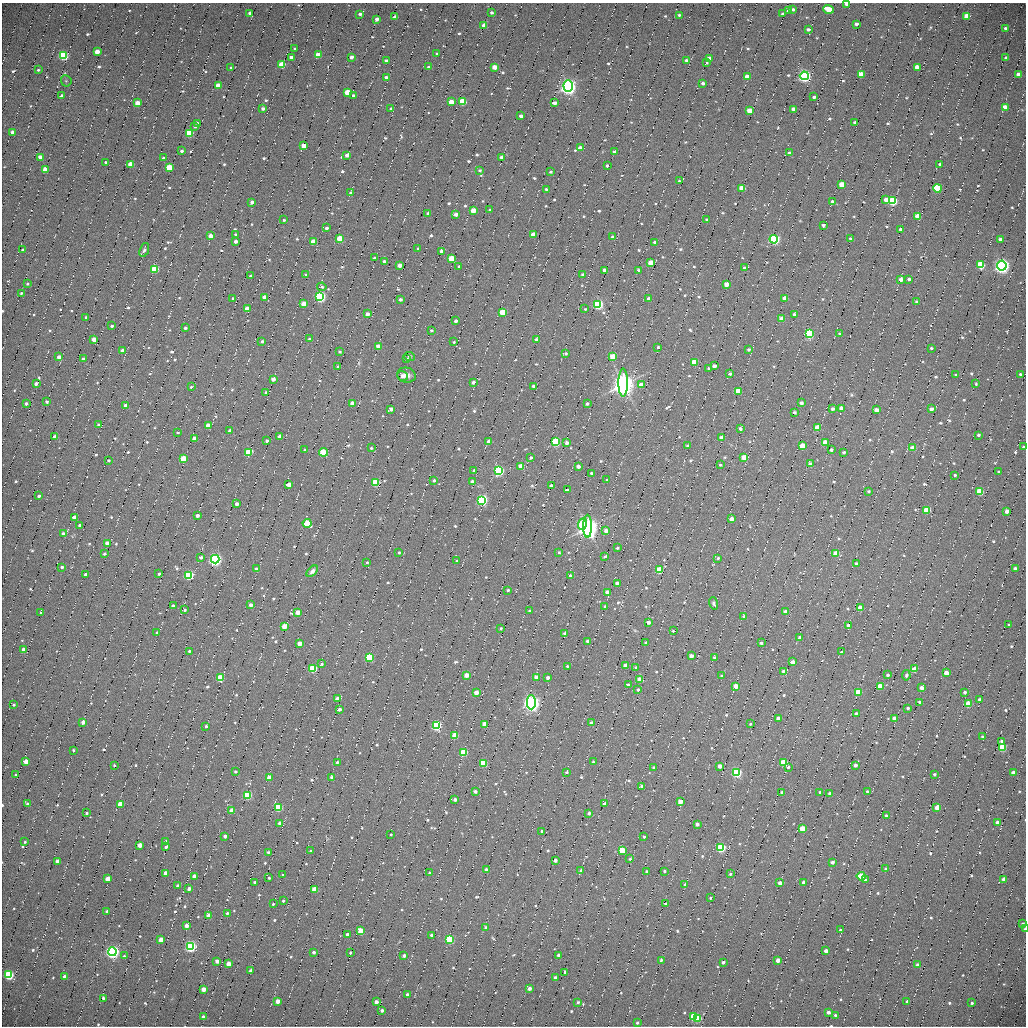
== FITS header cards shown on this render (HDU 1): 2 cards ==
NAXIS1  =                 2048 / fastest changing axis
NAXIS2  =                 2048 / next to fastest changing axis

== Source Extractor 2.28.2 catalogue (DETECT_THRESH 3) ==
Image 2048 x 2048 px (HDU 1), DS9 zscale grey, zoomed out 1/2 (1 PNG px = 2 x 2 image px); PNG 1028 x 1028 px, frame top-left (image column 1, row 2047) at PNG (2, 3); each listed source drawn as its Kron ellipse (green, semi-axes under 4 px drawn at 4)
Background 610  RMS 14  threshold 42.1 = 3 sigma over >= 5 px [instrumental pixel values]
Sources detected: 1242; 9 cannot appear on this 1/2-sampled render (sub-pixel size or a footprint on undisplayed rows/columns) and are neither listed nor drawn; of the other 1233, the 500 brightest by FLUX_AUTO listed and drawn (733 fainter detections omitted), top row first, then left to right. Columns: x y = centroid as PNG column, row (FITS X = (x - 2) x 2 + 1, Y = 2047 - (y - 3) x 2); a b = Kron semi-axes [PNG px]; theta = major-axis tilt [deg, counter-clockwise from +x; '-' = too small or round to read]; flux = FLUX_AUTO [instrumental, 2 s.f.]
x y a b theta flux
847 4 3 3 - 1.2e+04
793 9 4 3 - 9.2e+03
828 9 5 3 - 7.9e+04
788 11 4 3 - 1.4e+04
250 13 3 3 - 1.1e+04
492 13 4 3 - 8.7e+03
360 14 4 3 - 7.9e+03
783 14 3 3 - 7.1e+03
679 15 3 2 - 6.1e+03
967 16 4 3 - 9.0e+04
395 17 3 3 - 2.9e+04
377 19 3 3 - 1.4e+04
856 24 3 3 - 1.4e+04
484 25 3 3 - 3.1e+04
1006 28 4 3 - 1.2e+04
808 29 3 3 - 8.5e+03
295 49 3 3 - 5.3e+03
97 52 3 3 - 5.8e+04
437 53 3 2 - 6.8e+03
63 55 4 4 - 4.9e+05
318 55 4 3 - 7.3e+04
291 57 3 3 - 1.7e+04
351 57 3 3 - 1.7e+04
709 58 3 3 - 1.9e+04
1006 58 4 3 - 6.1e+03
687 60 3 3 - 1.3e+04
386 61 3 3 - 1.2e+04
706 63 3 3 - 5.4e+03
282 65 4 3 - 1.3e+05
231 67 3 2 - 6.5e+03
428 67 3 3 - 5.5e+03
494 67 3 3 - 4.1e+04
917 67 4 3 - 3.5e+04
38 70 3 2 - 5.9e+03
861 74 4 3 - 6.2e+04
1019 74 4 3 - 3.6e+04
804 76 4 4 - 1.3e+06
386 77 3 3 - 1.2e+04
747 77 4 3 - 6.0e+04
66 81 6 5 - 5.4e+03
703 83 3 3 - 1.0e+04
218 86 4 3 - 9.0e+04
568 86 6 4 -88 3.3e+06
347 92 4 3 - 8.3e+04
353 95 3 3 - 1.2e+04
61 96 4 2 - 7.7e+03
814 97 3 3 - 8.9e+03
451 102 3 3 - 4.8e+04
463 102 4 3 - 1.8e+05
137 103 3 3 - 4.3e+04
554 103 3 3 - 1.7e+04
1005 107 4 3 - 4.1e+04
263 108 4 3 - 1.2e+04
391 109 3 3 - 1.1e+04
794 109 3 3 - 1.9e+04
749 110 4 3 - 6.2e+04
521 116 3 3 - 1.7e+04
855 122 3 3 - 9.3e+03
197 123 3 3 - 5.4e+03
195 126 4 3 - 1.1e+04
12 132 3 3 - 2.1e+04
189 133 4 3 - 2.2e+05
304 145 3 3 - 4.3e+04
580 148 3 3 - 3.1e+04
181 151 3 3 - 8.8e+03
614 151 3 2 - 6.1e+03
789 153 3 3 - 1.4e+04
347 155 3 3 - 2.3e+04
40 157 3 3 - 3.0e+04
502 157 3 3 - 1.6e+04
163 158 3 2 - 5.4e+03
106 162 3 2 - 5.5e+03
131 164 4 3 - 9.1e+04
940 164 3 3 - 1.0e+04
607 166 3 2 - 6.2e+03
169 168 4 3 - 1.4e+05
46 169 3 3 - 8.5e+04
480 170 4 3 - 6.5e+03
551 172 3 2 - 5.1e+03
679 181 3 2 - 5.0e+03
842 184 4 3 - 7.6e+04
742 188 4 3 - 8.8e+04
937 188 4 3 - 2.4e+05
546 189 3 3 - 7.4e+03
350 193 3 3 - 8.4e+03
886 200 3 3 - 2.6e+04
892 201 4 4 - 4.2e+05
252 202 3 3 - 1.5e+04
833 202 3 3 - 1.5e+04
473 210 3 3 - 5.9e+04
490 210 3 3 - 7.0e+03
428 213 3 3 - 1.2e+04
456 214 3 3 - 1.9e+04
918 216 4 3 - 8.1e+04
707 219 4 3 - 7.1e+03
284 220 3 2 - 5.7e+03
823 225 3 3 - 7.4e+03
326 228 3 3 - 1.2e+04
901 229 3 3 - 1.6e+04
235 234 3 3 - 5.2e+03
533 234 3 3 - 4.0e+04
211 236 3 3 - 5.8e+04
612 237 4 3 - 1.1e+04
340 239 4 3 - 1.6e+05
774 239 4 4 - 9.0e+05
850 239 3 3 - 6.9e+03
1000 239 3 3 - 1.3e+04
236 241 3 3 - 1.5e+04
313 242 3 3 - 8.7e+04
655 242 3 3 - 1.2e+04
418 249 3 2 - 6.6e+03
23 250 3 2 - 8.0e+03
144 250 7 4 70 9.2e+03
441 251 3 3 - 8.4e+03
374 258 3 2 - 1.1e+04
452 259 4 3 - 1.3e+05
384 261 3 2 - 8.5e+03
651 263 3 3 - 9.5e+04
400 265 3 3 - 3.4e+04
981 265 4 4 - 2.6e+05
459 266 3 2 - 6.1e+03
1002 266 5 4 - 2.6e+06
744 268 3 3 - 8.1e+03
155 269 4 3 - 2.1e+05
605 270 3 3 - 3.1e+04
638 270 3 3 - 8.4e+03
583 274 3 3 - 9.8e+03
306 275 2 2 - 5.7e+03
250 276 3 2 - 5.5e+03
901 279 3 3 - 2.1e+04
909 279 3 2 - 8.6e+03
27 284 2 2 - 5.5e+03
726 284 3 3 - 3.3e+04
322 287 4 4 - 7.7e+03
21 293 3 2 - 5.5e+03
265 297 3 3 - 3.5e+04
320 297 4 4 - 8.3e+05
233 298 3 2 - 5.5e+03
785 298 3 3 - 4.2e+04
400 299 3 3 - 1.2e+04
649 299 3 3 - 2.2e+04
917 302 3 3 - 8.2e+03
304 304 3 3 - 6.8e+04
598 304 4 4 - 6.4e+05
247 309 3 3 - 4.2e+04
585 309 4 3 - 5.2e+03
503 312 4 3 - 1.2e+05
367 314 3 3 - 1.8e+04
794 315 3 3 - 1.3e+04
86 317 3 3 - 7.3e+03
782 319 3 3 - 6.9e+04
456 321 3 3 - 1.3e+04
112 326 3 2 - 7.1e+03
185 328 3 3 - 1.1e+04
431 330 3 3 - 6.1e+03
809 334 4 4 - 4.8e+05
840 334 3 3 - 9.4e+03
94 339 3 3 - 4.0e+04
310 339 3 3 - 9.7e+03
536 339 3 2 - 7.1e+03
262 341 3 3 - 8.1e+03
454 342 3 2 - 5.5e+03
378 346 3 3 - 2.8e+04
658 347 3 2 - 5.9e+03
931 348 3 3 - 6.3e+03
749 349 3 3 - 8.0e+03
123 351 3 3 - 3.3e+04
340 352 3 2 - 7.0e+03
566 354 3 3 - 7.6e+03
613 356 4 3 - 8.3e+04
59 357 3 3 - 2.7e+04
409 357 5 4 - 7.3e+03
83 359 3 3 - 1.5e+04
407 359 4 3 - 6.3e+03
694 362 4 3 - 1.3e+05
714 366 3 3 - 2.0e+04
338 367 3 3 - 7.1e+03
708 368 3 3 - 5.6e+03
730 374 3 2 - 7.0e+03
1020 374 3 2 - 8.5e+03
406 375 9 7 -11 2.3e+04
956 375 3 3 - 7.0e+03
403 376 5 4 - 2.0e+04
273 379 3 3 - 2.6e+04
473 382 3 3 - 1.6e+04
623 382 14 5 90 9.1e+06
36 384 3 3 - 1.6e+04
976 384 3 2 - 5.9e+03
641 385 3 3 - 4.0e+04
533 386 3 3 - 9.5e+03
191 387 3 3 - 6.0e+03
738 391 3 3 - 1.1e+05
266 393 3 3 - 1.1e+04
46 401 3 3 - 6.9e+03
353 403 3 3 - 5.2e+04
801 403 3 3 - 1.3e+04
26 404 3 3 - 1.2e+04
587 404 3 3 - 9.7e+03
126 406 3 3 - 4.8e+04
841 408 3 3 - 4.8e+04
391 409 3 3 - 1.9e+04
833 409 3 3 - 9.4e+03
931 409 3 3 - 2.0e+04
876 410 3 3 - 2.9e+04
794 412 3 3 - 1.2e+04
99 425 3 3 - 1.0e+04
208 425 3 3 - 3.8e+04
817 428 3 3 - 1.1e+05
740 429 3 3 - 8.4e+03
230 431 3 3 - 1.7e+04
178 432 2 2 - 5.4e+03
978 435 3 3 - 9.4e+03
280 436 3 3 - 2.9e+04
55 437 3 3 - 3.4e+04
722 437 3 3 - 3.7e+04
194 438 3 3 - 2.5e+04
267 441 3 3 - 1.5e+04
489 441 3 3 - 2.5e+04
556 442 4 3 - 4.4e+05
825 442 3 3 - 7.3e+04
566 443 3 3 - 1.7e+04
687 446 3 3 - 6.0e+03
802 446 3 3 - 9.5e+04
1024 447 3 3 - 1.0e+04
371 448 3 3 - 5.5e+03
913 448 3 3 - 6.8e+04
305 450 3 2 - 6.4e+03
831 450 3 3 - 1.1e+04
248 452 4 3 - 1.7e+05
323 452 4 3 - 1.6e+05
844 452 3 3 - 8.1e+03
531 457 3 3 - 8.4e+03
744 457 3 3 - 6.9e+04
183 458 3 3 - 8.8e+04
108 460 3 2 - 7.2e+03
810 464 4 3 - 9.3e+03
720 465 4 3 - 6.0e+03
521 466 3 3 - 7.9e+04
578 466 3 3 - 1.7e+04
474 470 3 3 - 8.1e+03
499 471 4 4 - 5.9e+05
999 472 3 3 - 1.1e+04
591 473 3 2 - 5.9e+03
955 475 3 2 - 7.2e+03
607 480 3 3 - 5.7e+03
434 481 3 3 - 9.1e+03
376 482 4 3 - 2.2e+05
472 482 3 3 - 2.3e+04
289 485 3 3 - 3.9e+04
551 486 3 3 - 1.6e+04
567 490 3 2 - 7.1e+03
869 491 3 3 - 6.9e+03
980 492 4 3 - 1.7e+05
39 496 3 3 - 1.2e+04
482 500 4 4 - 7.9e+05
237 504 3 3 - 1.7e+04
927 510 4 3 - 1.7e+05
1007 511 3 3 - 2.5e+04
197 515 3 3 - 1.7e+04
74 517 3 3 - 3.4e+04
731 519 3 3 - 2.9e+04
307 523 4 3 - 1.6e+05
582 524 6 4 68 1.6e+05
80 525 3 3 - 8.0e+03
588 526 11 4 90 6.9e+06
606 531 3 3 - 2.2e+04
63 534 3 3 - 1.9e+04
107 543 3 3 - 3.6e+04
617 548 3 3 - 7.2e+03
399 552 2 2 - 5.6e+03
559 552 3 3 - 7.4e+03
836 553 3 3 - 8.7e+04
104 554 3 3 - 6.8e+03
605 556 3 3 - 8.5e+03
201 557 3 2 - 1.1e+04
718 558 3 3 - 5.7e+03
215 559 4 4 - 1.4e+06
457 561 2 2 - 5.1e+03
367 562 2 2 - 5.0e+03
856 564 3 3 - 2.0e+04
62 567 3 3 - 7.9e+03
256 569 3 3 - 1.1e+04
1015 569 3 3 - 1.8e+04
659 570 3 3 - 1.7e+05
312 571 7 4 43 1.8e+04
86 574 3 2 - 9.3e+03
159 574 3 2 - 7.2e+03
189 575 4 4 - 4.2e+05
570 576 3 3 - 1.5e+04
617 583 3 3 - 2.0e+04
508 590 3 3 - 6.8e+03
607 592 3 3 - 1.9e+04
714 603 6 4 -74 7.3e+03
251 605 3 3 - 2.1e+04
173 606 3 3 - 1.6e+04
605 607 3 3 - 7.2e+03
860 608 3 3 - 6.0e+04
185 610 3 3 - 6.6e+03
529 611 3 2 - 7.2e+03
41 612 3 3 - 5.8e+03
298 612 3 3 - 3.7e+04
785 612 3 3 - 3.2e+04
744 617 3 3 - 2.6e+04
648 622 3 3 - 1.9e+04
848 625 3 3 - 1.9e+04
1009 625 3 3 - 5.6e+03
284 626 3 3 - 6.7e+04
501 628 3 2 - 5.7e+03
673 631 3 3 - 5.6e+03
157 633 3 3 - 1.0e+04
565 634 3 3 - 2.0e+04
800 638 3 3 - 2.4e+04
587 641 3 3 - 9.6e+03
646 643 3 3 - 9.4e+03
761 643 3 2 - 7.8e+03
300 644 3 3 - 3.1e+04
24 650 3 3 - 3.1e+04
189 651 3 2 - 6.2e+03
841 652 3 2 - 6.7e+03
691 656 3 3 - 2.4e+04
715 657 3 3 - 5.2e+03
369 658 4 3 - 3.3e+05
793 662 3 3 - 3.3e+04
322 664 3 3 - 5.9e+03
567 666 3 2 - 5.7e+03
626 666 3 3 - 3.6e+04
636 667 3 2 - 5.1e+03
313 668 4 3 - 2.7e+05
915 669 3 3 - 7.8e+04
783 671 3 3 - 7.0e+03
946 673 3 3 - 3.8e+04
466 675 3 3 - 4.0e+04
888 675 3 3 - 1.0e+04
906 675 5 3 - 7.8e+03
722 676 3 3 - 8.8e+03
536 677 3 3 - 2.5e+04
548 677 3 3 - 1.2e+04
220 678 3 3 - 1.9e+05
640 679 3 3 - 6.2e+04
628 685 3 3 - 1.2e+04
736 686 3 3 - 4.9e+04
880 686 3 3 - 8.2e+04
921 688 3 3 - 2.7e+04
638 690 3 3 - 9.5e+03
476 692 3 3 - 4.3e+04
858 692 3 3 - 1.4e+05
965 692 3 3 - 1.0e+04
337 699 3 3 - 3.4e+04
980 700 3 3 - 1.5e+04
531 702 7 4 90 3.7e+06
920 702 3 2 - 7.7e+03
968 704 3 3 - 1.1e+05
14 705 3 2 - 8.2e+03
908 708 3 3 - 8.2e+03
339 709 3 3 - 1.4e+04
856 713 4 3 - 7.4e+03
778 718 3 3 - 2.5e+04
894 718 3 3 - 2.0e+04
83 722 3 3 - 1.8e+04
591 723 3 3 - 2.6e+04
485 724 3 3 - 8.0e+04
750 724 3 3 - 5.3e+03
206 726 3 3 - 7.3e+03
436 726 4 4 - 6.3e+05
455 735 3 3 - 9.1e+04
982 737 3 3 - 8.1e+03
1001 741 3 3 - 9.9e+03
1002 748 3 3 - 2.5e+05
73 750 3 3 - 5.7e+03
464 752 3 3 - 1.9e+05
26 761 3 3 - 5.7e+04
337 762 3 3 - 5.3e+03
593 762 3 3 - 5.6e+03
483 763 3 3 - 1.9e+05
784 763 4 3 - 2.1e+05
114 765 2 2 - 6.1e+03
855 765 3 3 - 1.6e+04
720 766 3 3 - 2.7e+04
653 767 3 3 - 5.7e+03
788 767 3 3 - 7.9e+03
235 771 3 3 - 7.3e+03
566 772 3 2 - 6.6e+03
737 772 4 4 - 6.0e+05
1013 772 3 3 - 4.0e+04
934 774 2 2 - 6.8e+03
16 775 3 2 - 8.5e+03
269 777 3 3 - 3.4e+04
332 777 3 3 - 9.5e+03
641 786 3 3 - 7.0e+03
475 791 3 3 - 1.4e+04
867 791 3 3 - 5.2e+03
782 792 3 3 - 1.7e+04
820 792 3 3 - 1.2e+04
830 793 3 2 - 1.2e+04
247 795 4 3 - 3.4e+05
455 799 3 3 - 1.6e+04
680 802 3 3 - 4.8e+04
27 804 3 3 - 8.5e+03
120 804 3 3 - 8.3e+04
605 804 3 3 - 1.5e+04
278 807 3 3 - 2.6e+05
937 808 3 3 - 5.4e+04
232 810 3 3 - 4.3e+04
86 813 3 2 - 6.1e+03
589 813 3 3 - 9.7e+03
886 816 3 2 - 9.0e+03
997 822 3 3 - 2.8e+04
280 823 3 3 - 1.8e+04
697 824 3 3 - 1.6e+04
802 829 3 3 - 1.2e+05
542 831 3 3 - 6.9e+03
391 834 3 2 - 6.0e+03
225 836 3 3 - 1.3e+04
644 837 3 2 - 5.3e+03
25 842 3 2 - 5.0e+03
166 842 3 3 - 1.0e+04
140 845 3 3 - 3.5e+04
166 847 3 2 - 8.7e+03
721 848 4 3 - 3.8e+05
622 850 3 3 - 1.3e+05
311 851 2 2 - 5.6e+03
268 852 3 2 - 5.5e+03
630 859 3 3 - 6.4e+03
555 860 3 3 - 1.6e+04
58 861 3 3 - 3.3e+04
832 862 3 3 - 1.0e+04
886 869 3 3 - 8.9e+03
486 870 3 3 - 1.7e+04
581 871 3 3 - 8.4e+03
646 871 3 2 - 6.2e+03
664 871 3 2 - 6.6e+03
166 873 3 3 - 3.6e+04
429 873 3 3 - 5.8e+03
730 874 4 3 - 5.6e+03
283 875 3 2 - 6.6e+03
194 876 3 3 - 3.3e+04
861 876 4 3 - 1.3e+05
269 878 2 2 - 5.3e+03
108 879 3 3 - 5.2e+04
865 879 3 2 - 6.1e+03
1004 879 3 3 - 4.2e+04
255 882 3 2 - 6.0e+03
804 882 3 3 - 1.7e+04
779 883 3 3 - 1.9e+04
685 884 3 3 - 6.7e+03
178 886 3 3 - 1.2e+04
189 889 3 3 - 2.0e+04
315 890 3 3 - 8.6e+04
710 898 3 2 - 5.4e+03
283 901 2 2 - 5.1e+03
273 904 2 2 - 5.6e+03
666 904 3 2 - 7.8e+03
107 911 3 2 - 7.7e+03
227 913 3 3 - 6.8e+03
208 916 3 3 - 6.6e+04
1023 924 3 3 - 1.0e+04
186 925 3 3 - 2.1e+04
486 928 3 3 - 1.1e+04
1025 929 3 2 - 1.2e+04
840 930 3 2 - 7.3e+03
361 931 3 3 - 1.3e+05
347 934 3 3 - 1.1e+04
431 935 3 3 - 1.2e+04
449 939 4 3 - 3.3e+05
161 940 3 3 - 5.3e+04
190 946 4 4 - 9.1e+05
826 951 3 3 - 2.7e+04
113 952 4 4 - 1.5e+06
314 952 3 2 - 1.2e+04
350 953 3 2 - 5.0e+03
559 955 3 3 - 2.2e+04
124 956 3 3 - 5.1e+03
404 956 3 2 - 1.3e+04
661 960 3 2 - 6.7e+03
778 960 3 3 - 3.5e+04
217 961 3 3 - 2.1e+04
723 962 3 3 - 1.3e+04
228 964 3 3 - 4.9e+04
918 965 3 3 - 2.0e+04
251 970 3 3 - 1.2e+04
565 972 3 3 - 6.5e+03
9 975 4 4 - 4.5e+05
65 977 3 3 - 2.8e+04
555 978 3 3 - 1.3e+04
529 988 3 3 - 2.1e+04
203 989 3 3 - 4.4e+04
407 994 3 2 - 8.3e+03
103 998 3 3 - 9.0e+03
278 1001 3 3 - 3.6e+04
907 1001 3 2 - 5.8e+03
376 1002 3 3 - 2.3e+04
578 1002 3 3 - 6.3e+03
972 1003 2 2 - 8.3e+03
382 1010 3 3 - 1.2e+04
828 1012 3 3 - 1.6e+04
835 1015 2 2 - 6.3e+03
203 1017 3 3 - 1.2e+04
693 1017 3 3 - 1.7e+05
697 1018 4 3 - 2.3e+05
637 1023 3 2 - 7.1e+03
At the frame edge (FLAGS 8, measured only in part): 3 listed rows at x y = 847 4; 1024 447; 1025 929
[733 fainter detections neither listed nor drawn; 9 sub-pixel or undisplayed-footprint detections neither listed nor drawn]

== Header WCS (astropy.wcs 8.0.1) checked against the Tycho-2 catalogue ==
Header WCS as astropy/WCSLIB reads it (applying the file's SIP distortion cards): RA---TAN-SIP/DEC--TAN-SIP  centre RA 17:35:26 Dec +18:53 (263.86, +18.89 deg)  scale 0.611 arcsec/px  FOV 20.9' x 20.9'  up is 0 deg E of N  parity normal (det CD < 0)
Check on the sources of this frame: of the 60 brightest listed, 8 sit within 2.0 arcsec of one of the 11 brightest Tycho-2 stars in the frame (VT <= 13.05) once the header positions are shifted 0.30 arcsec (0.24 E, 0.18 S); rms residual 0.68 arcsec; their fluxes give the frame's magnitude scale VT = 27.18 - 2.5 log10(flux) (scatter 0.14 mag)
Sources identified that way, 8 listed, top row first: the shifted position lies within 2.0 arcsec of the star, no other Tycho-2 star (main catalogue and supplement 1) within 4.0 arcsec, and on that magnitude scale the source's flux lands within +1.5 / -3 mag of the star's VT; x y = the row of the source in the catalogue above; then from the Tycho-2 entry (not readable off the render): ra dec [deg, ICRS J2000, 3 dp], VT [Tycho-2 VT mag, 2 dp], TYC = Tycho-2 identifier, HIP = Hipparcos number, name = IAU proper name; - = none
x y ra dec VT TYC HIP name
804 76 263.754 +19.035 11.74 1546-1476-1 - -
568 86 263.839 +19.032 11.00 1546-655-1 - -
1002 266 263.684 +18.970 11.18 1546-560-1 - -
598 304 263.829 +18.958 13.05 1546-203-1 - -
482 500 263.871 +18.892 12.28 1546-481-1 - -
215 559 263.967 +18.873 11.77 1546-1394-1 - -
531 702 263.854 +18.823 11.12 1546-1397-1 - -
113 952 264.005 +18.740 11.63 1555-629-1 - -